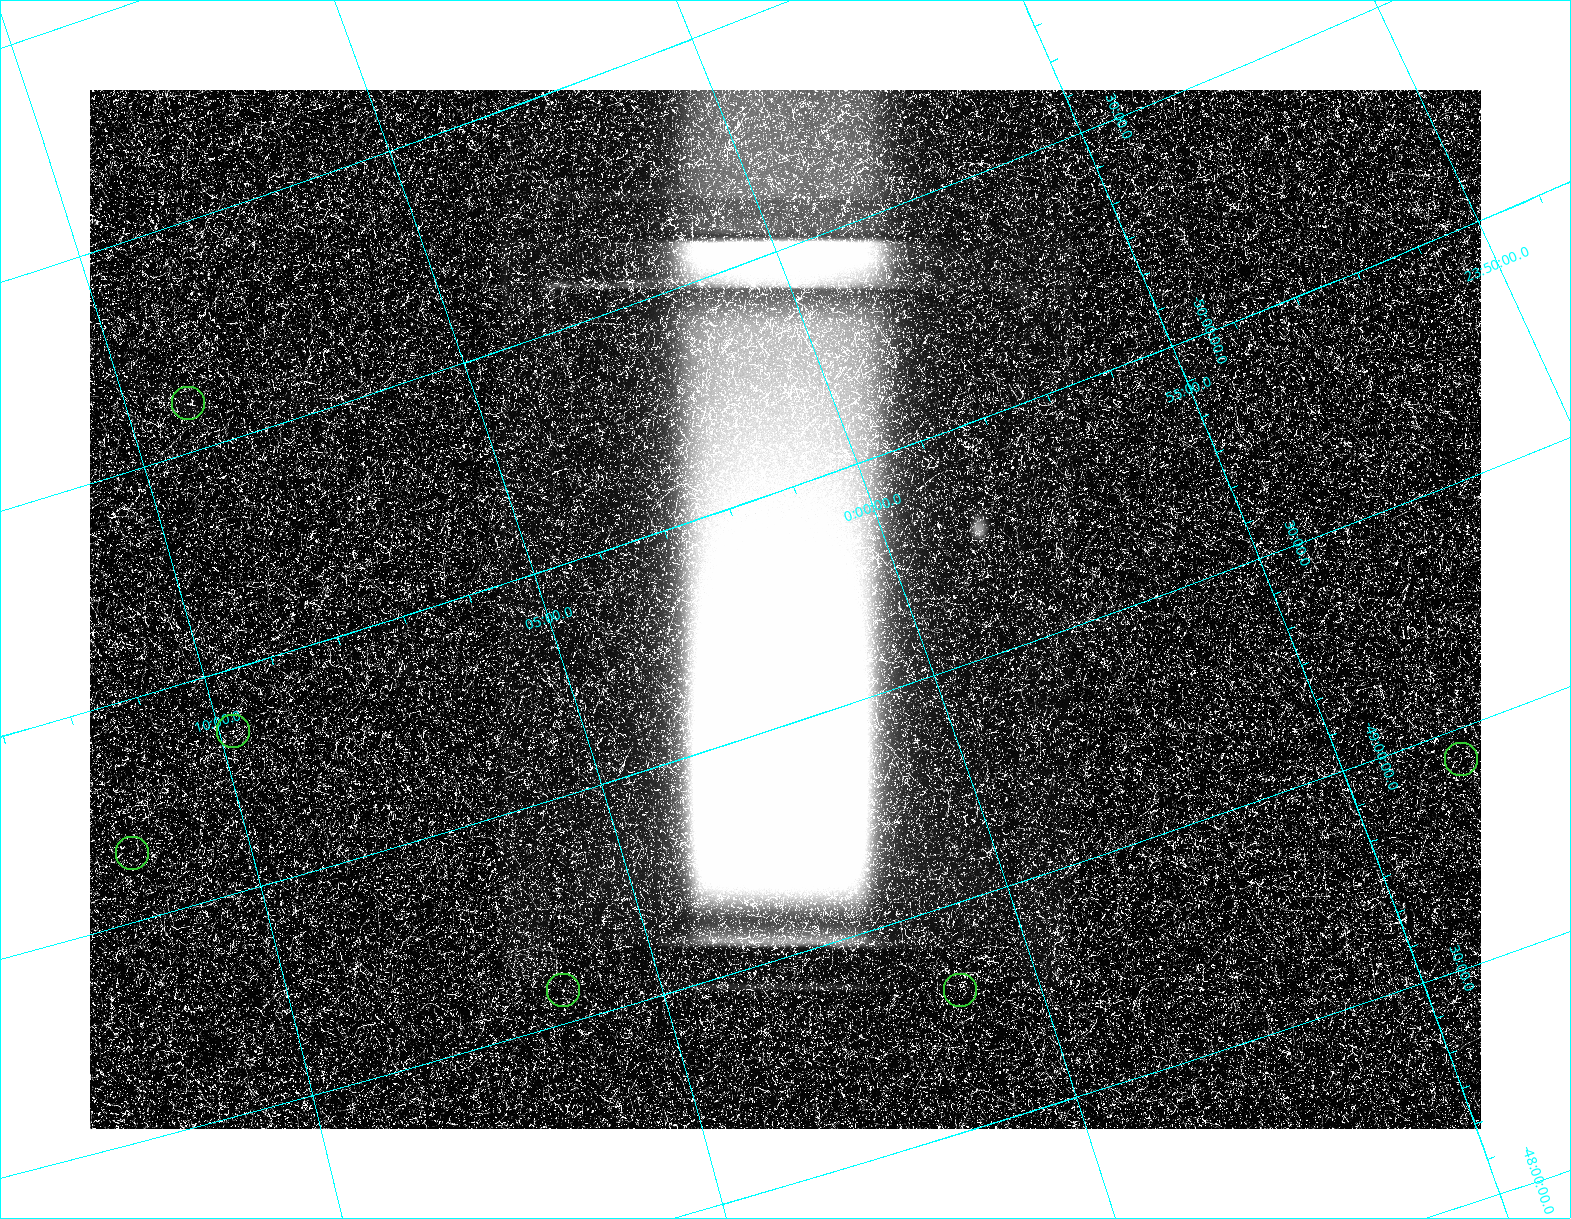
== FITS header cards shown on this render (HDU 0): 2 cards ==
NAXIS1  =                 1391
NAXIS2  =                 1039

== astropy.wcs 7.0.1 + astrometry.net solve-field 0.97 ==
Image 1391 x 1039 px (HDU 0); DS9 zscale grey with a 90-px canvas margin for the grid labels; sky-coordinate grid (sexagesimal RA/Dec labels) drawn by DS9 from the SOLVED WCS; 6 Tycho-2 reference stars matched to detected sources circled (green)
Header WCS: none
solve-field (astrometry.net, Tycho-2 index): SOLVED blind (the file carries no WCS)
Solved WCS: RA---TAN-SIP/DEC--TAN-SIP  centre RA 00:01:43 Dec -49:45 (0.43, -49.75 deg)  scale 8.37 x 8.11 arcsec/px (non-square pixels)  FOV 194.1' x 140.4'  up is -160 deg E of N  parity flipped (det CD > 0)
(file carries no celestial WCS; the grid is the blind solution)
Tycho-2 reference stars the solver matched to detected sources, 6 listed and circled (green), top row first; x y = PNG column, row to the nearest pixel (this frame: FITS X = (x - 90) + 1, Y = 1039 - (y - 90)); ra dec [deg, ICRS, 3 dp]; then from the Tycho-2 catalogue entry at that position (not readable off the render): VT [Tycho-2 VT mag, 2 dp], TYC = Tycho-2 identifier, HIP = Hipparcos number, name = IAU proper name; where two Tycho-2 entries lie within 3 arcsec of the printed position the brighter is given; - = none
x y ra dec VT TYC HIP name
188 403 2.277 -50.608 8.34 8028-58-1 742 -
233 731 2.453 -49.863 8.90 8025-987-1 - -
1461 759 358.345 -48.936 8.45 8460-184-1 117799 -
132 853 2.909 -49.656 8.01 8025-597-1 944 -
563 990 1.580 -49.075 5.76 8025-341-1 522 -
960 990 0.269 -48.810 5.80 8025-1056-1 88 -